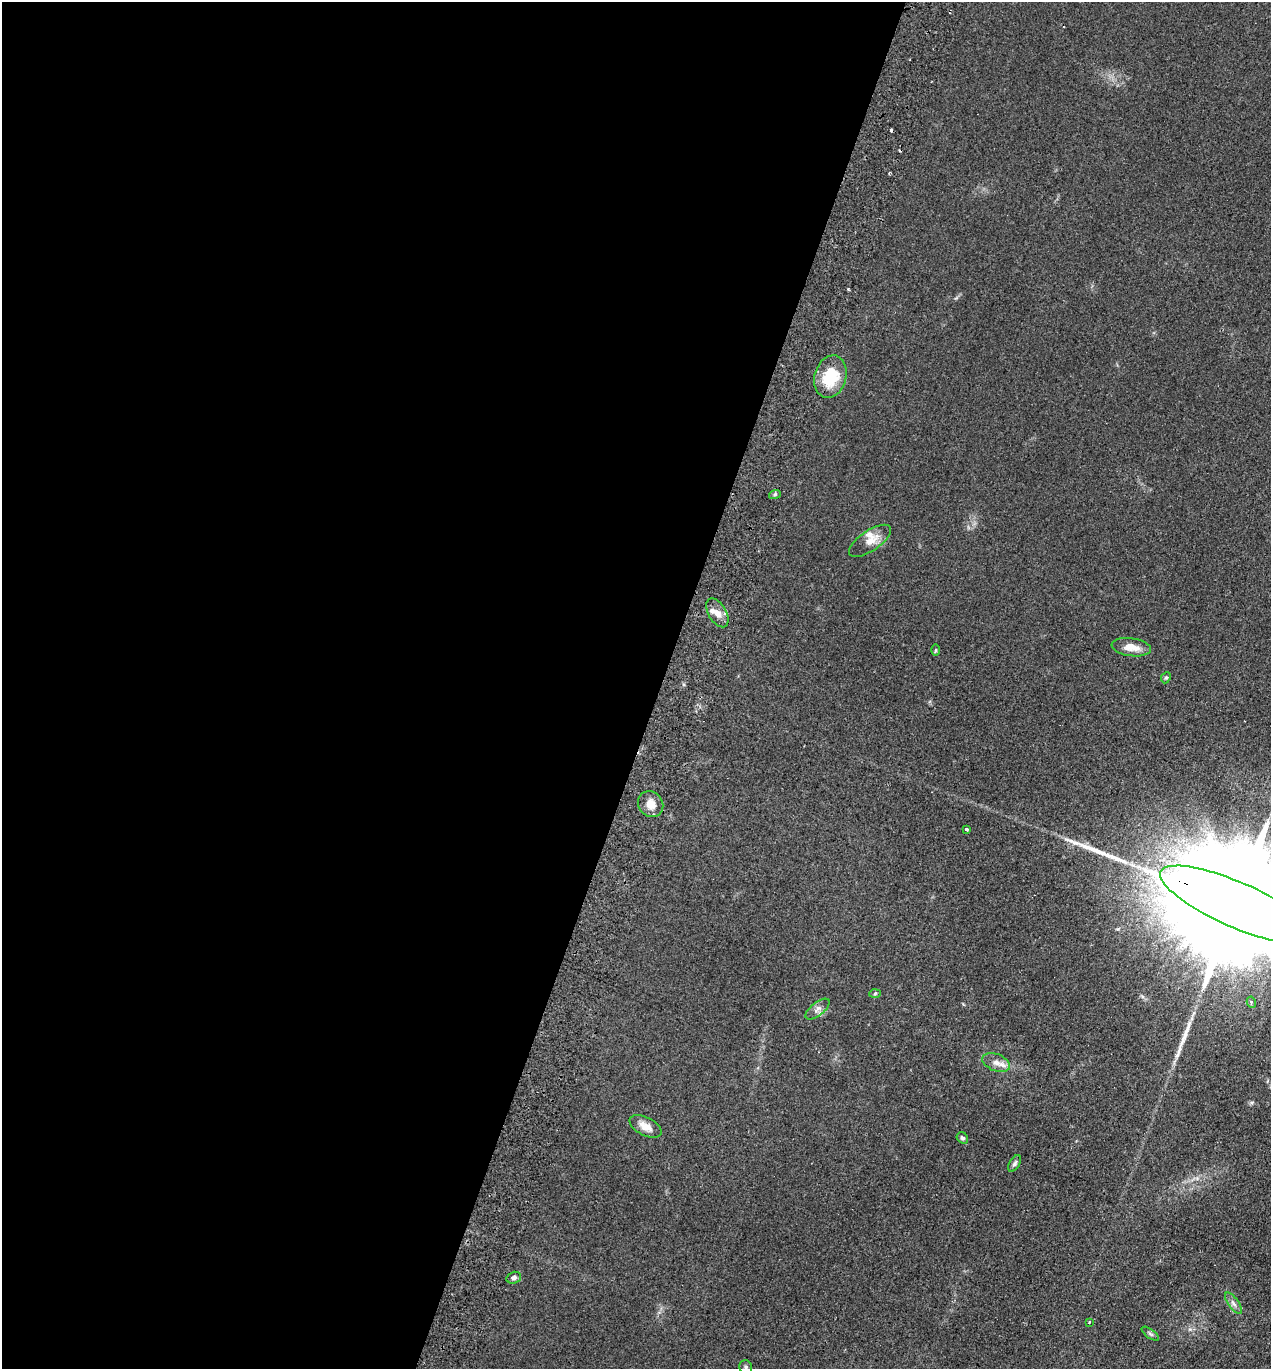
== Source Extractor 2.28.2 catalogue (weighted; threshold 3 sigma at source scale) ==
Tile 5 of 4 x 4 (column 1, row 2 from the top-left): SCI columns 193-1461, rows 2757-4123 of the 5591 x 5514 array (HDU 1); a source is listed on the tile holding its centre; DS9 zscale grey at full resolution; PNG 1273 x 1371 px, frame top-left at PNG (2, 2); each listed source drawn as its Kron ellipse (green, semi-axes under 4 px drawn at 4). Shown black and unused: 52% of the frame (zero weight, under 2 of 3 exposures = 3% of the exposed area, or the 3 px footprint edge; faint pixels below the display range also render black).
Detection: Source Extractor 2.28.2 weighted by HDU 2 'WHT'; one run over the whole footprint, this tile lists its part. Background 0.098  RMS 0.01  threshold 0.0465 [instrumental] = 3 sigma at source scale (4.5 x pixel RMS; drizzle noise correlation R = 1.50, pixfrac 1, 0.05/0.05 arcsec/px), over >= 5 px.
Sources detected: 28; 1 cosmic-ray / hot-pixel residue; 2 long thin detections or spike segments (spike, bleed or trail) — neither listed nor drawn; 3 inside a brighter listed object's ellipse — not listed separately; the other 22 listed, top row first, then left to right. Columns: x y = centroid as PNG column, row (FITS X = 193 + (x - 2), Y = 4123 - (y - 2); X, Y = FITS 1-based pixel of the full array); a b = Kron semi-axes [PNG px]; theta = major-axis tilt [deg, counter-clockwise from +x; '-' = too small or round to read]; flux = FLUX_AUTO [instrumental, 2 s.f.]
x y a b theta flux
830 377 21 16 74 38
775 494 6 4 19 1.6
870 541 24 10 34 12
717 613 16 9 -59 8.1
1131 647 20 9 -8 13
936 650 6 4 89 1.2
1166 678 6 4 65 1.6
651 804 14 12 -49 11
966 829 3 3 - 5.4
1236 905 82 22 -23 80000
875 993 6 4 3 1.5
1251 1002 6 4 -80 1.4
818 1009 14 6 39 4.9
996 1063 14 8 -22 7.8
645 1126 17 9 -27 9.6
962 1138 6 5 - 2.2
1015 1163 9 5 58 2.4
514 1278 7 5 16 3
1233 1303 12 5 -54 4.3
1089 1322 3 3 - 3
1150 1334 10 4 -36 2.1
746 1367 7 6 - 2.4
Overlapping masked pixels (flux is a lower limit): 1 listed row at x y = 1236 905
Isophote crosses this tile's border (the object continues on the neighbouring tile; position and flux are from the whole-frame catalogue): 2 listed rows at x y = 1236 905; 746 1367